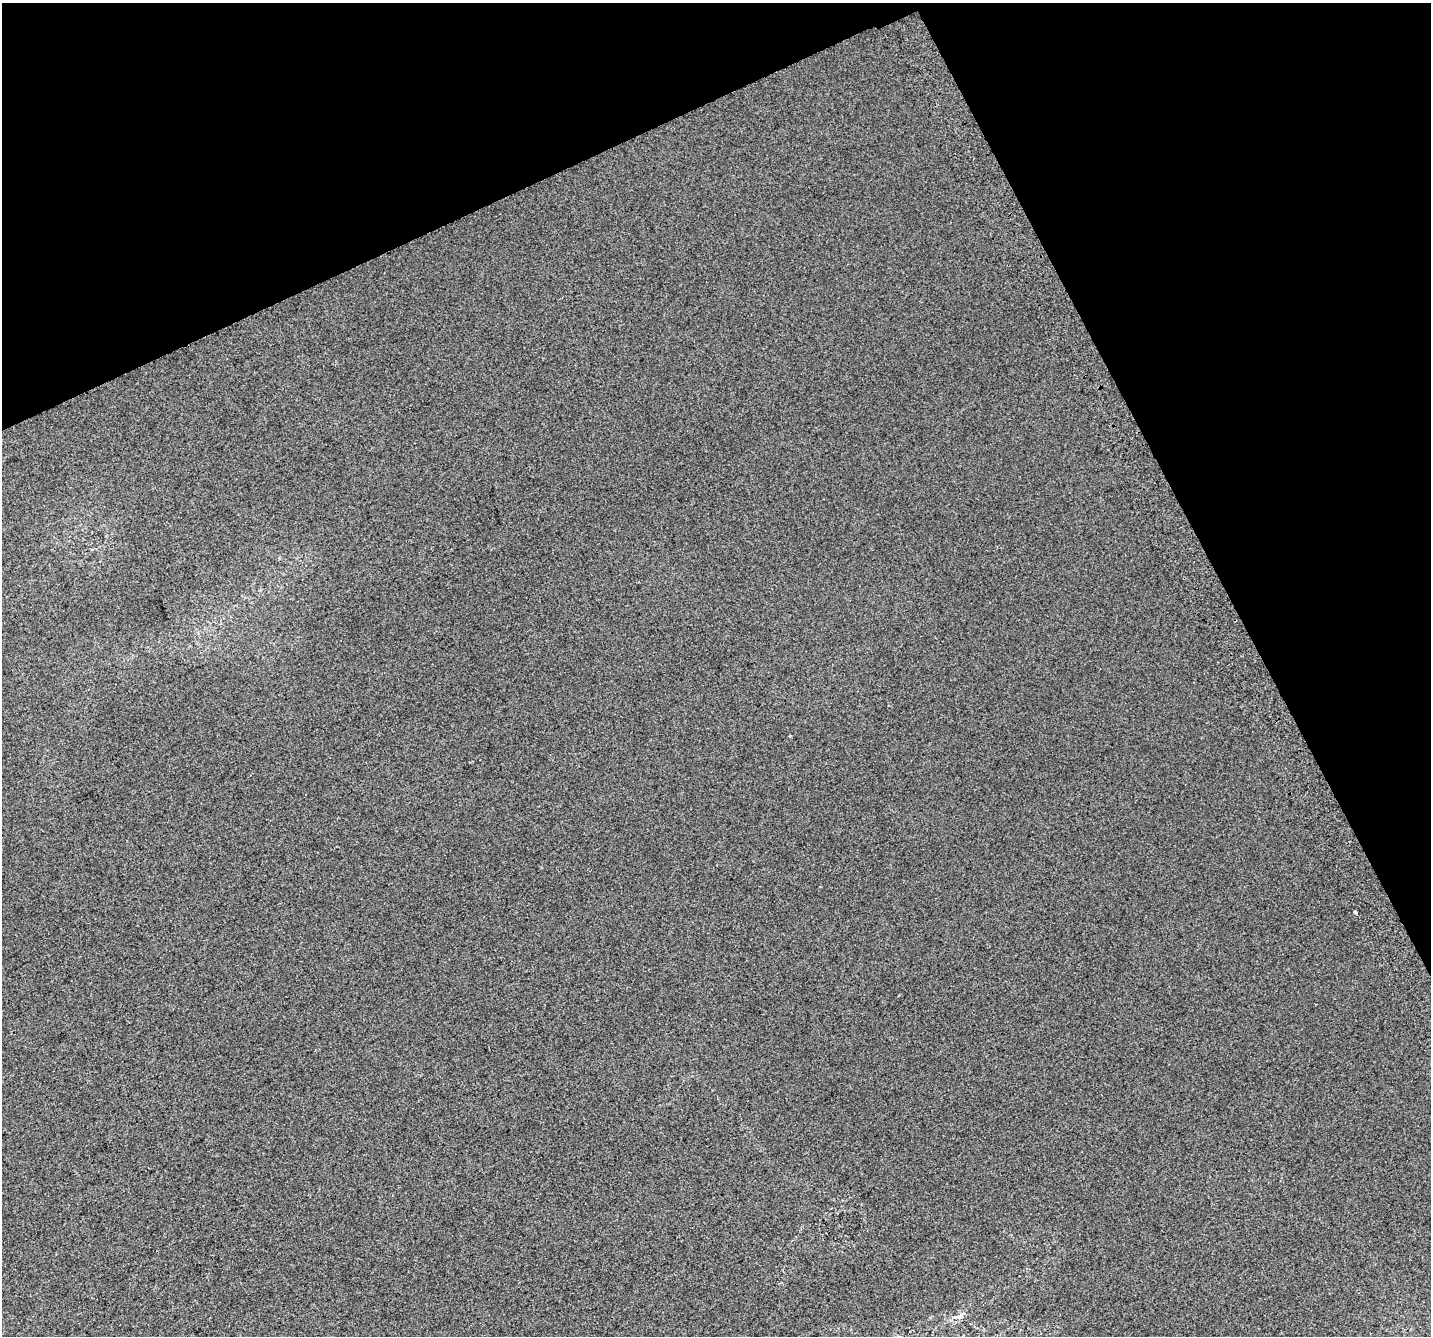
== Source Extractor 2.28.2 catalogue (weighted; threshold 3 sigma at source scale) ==
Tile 3 of 4 x 4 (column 3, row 1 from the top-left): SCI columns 2902-4330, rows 4179-5512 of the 5798 x 5630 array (HDU 1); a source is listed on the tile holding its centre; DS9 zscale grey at full resolution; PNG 1433 x 1338 px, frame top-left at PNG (2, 3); no overlay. Shown black and unused: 24% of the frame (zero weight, under 2 of 3 exposures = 2% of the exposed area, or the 3 px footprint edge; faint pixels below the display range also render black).
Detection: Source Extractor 2.28.2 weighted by HDU 2 'WHT'; one run over the whole footprint, this tile lists its part. Background 0.0239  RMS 0.011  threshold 0.0485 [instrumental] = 3 sigma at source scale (4.5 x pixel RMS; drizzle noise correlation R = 1.50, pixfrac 1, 0.0396/0.0396 arcsec/px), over >= 5 px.
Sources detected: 3; all 3 listed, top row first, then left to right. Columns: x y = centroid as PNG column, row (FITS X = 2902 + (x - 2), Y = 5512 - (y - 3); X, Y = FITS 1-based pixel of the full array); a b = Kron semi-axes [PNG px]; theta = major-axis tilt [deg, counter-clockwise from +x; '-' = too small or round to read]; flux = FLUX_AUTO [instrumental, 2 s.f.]
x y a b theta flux
790 736 3 2 - 1.2
1355 912 4 3 - 9
961 1315 12 5 45 4